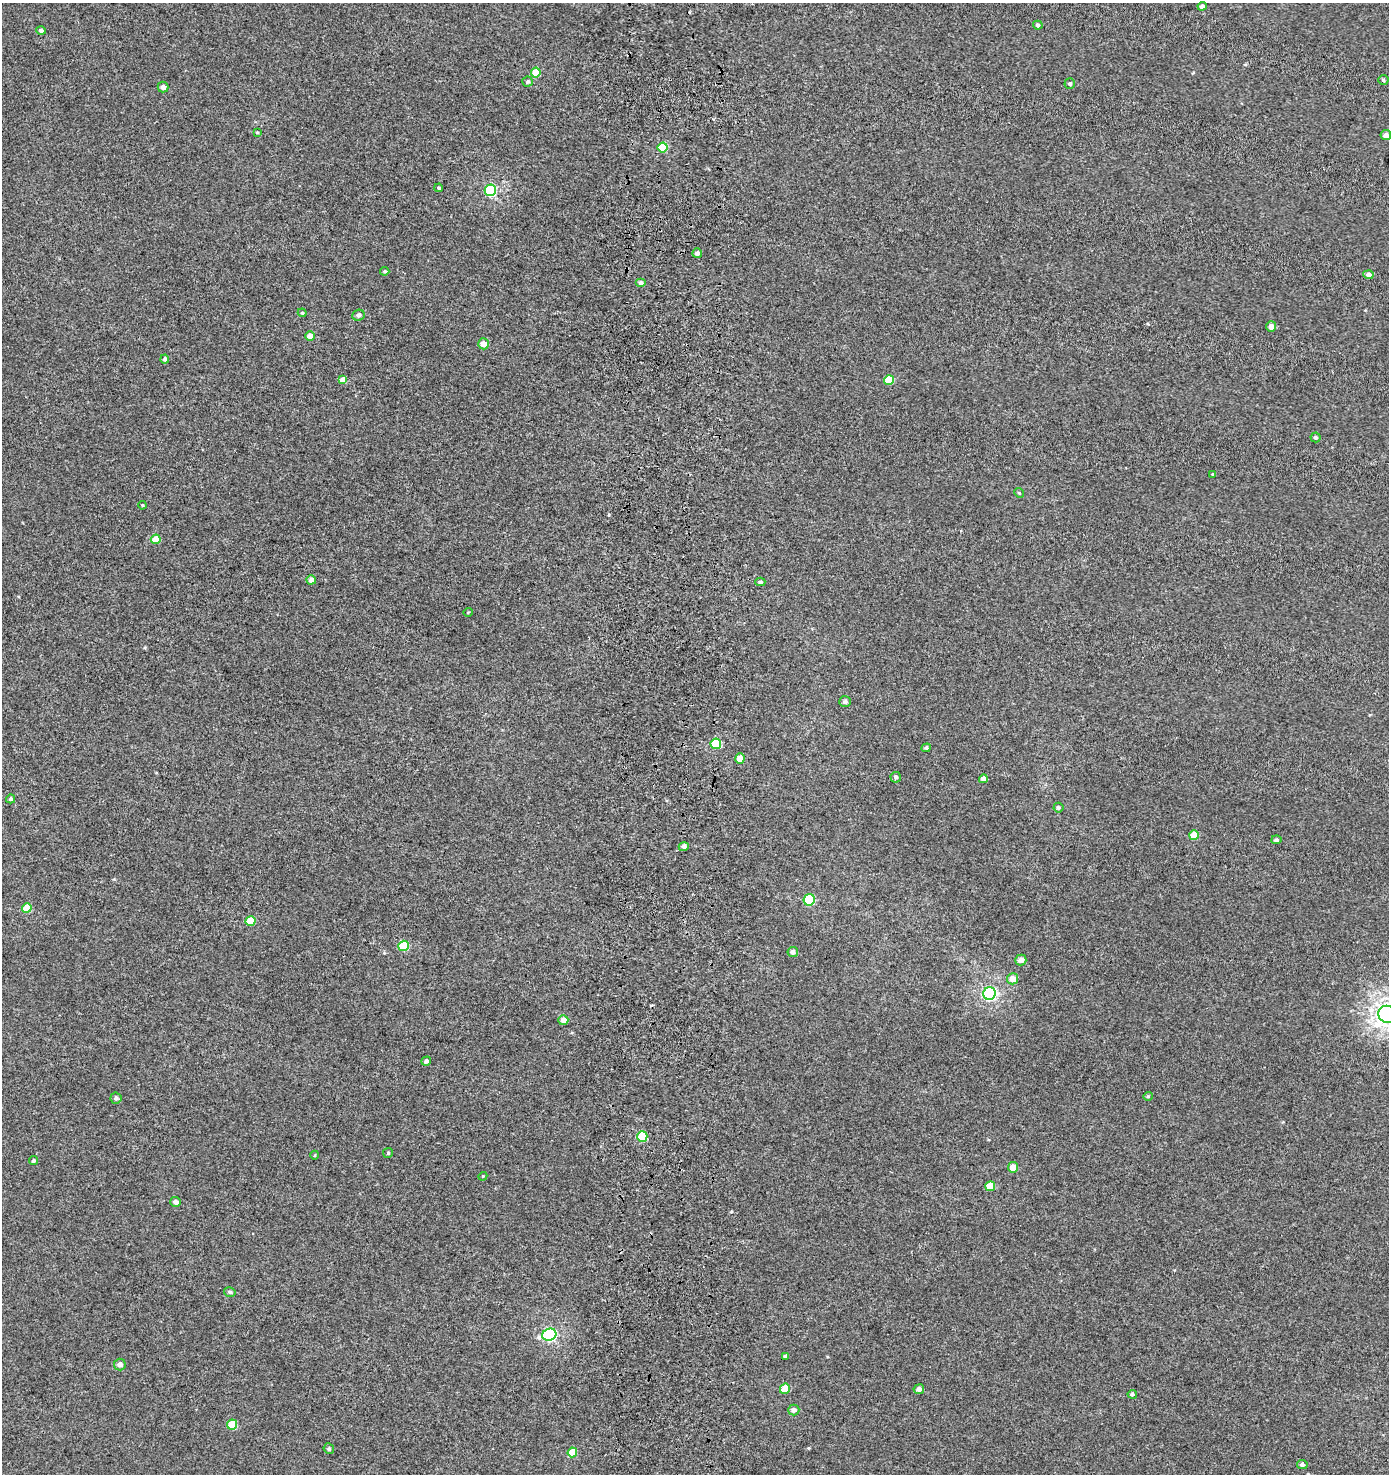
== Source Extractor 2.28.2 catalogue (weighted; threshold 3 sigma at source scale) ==
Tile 5 of 3 x 3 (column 2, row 2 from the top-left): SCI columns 1729-3115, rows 1576-3047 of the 4819 x 4580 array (HDU 1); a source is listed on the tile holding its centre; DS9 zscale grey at full resolution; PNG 1391 x 1476 px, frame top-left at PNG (2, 3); each listed source drawn as its Kron ellipse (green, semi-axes under 4 px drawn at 4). Shown black and unused: <1% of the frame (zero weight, under 3 of 5 exposures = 3% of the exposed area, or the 3 px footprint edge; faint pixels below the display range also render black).
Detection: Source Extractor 2.28.2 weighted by HDU 2 'WHT'; one run over the whole footprint, this tile lists its part. Background -2.44e-04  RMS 0.0028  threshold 0.0126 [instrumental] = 3 sigma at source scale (4.5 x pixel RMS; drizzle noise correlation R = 1.50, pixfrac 1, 0.0396/0.0396 arcsec/px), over >= 5 px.
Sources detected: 78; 1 cosmic-ray / hot-pixel residue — neither listed nor drawn; the other 77 listed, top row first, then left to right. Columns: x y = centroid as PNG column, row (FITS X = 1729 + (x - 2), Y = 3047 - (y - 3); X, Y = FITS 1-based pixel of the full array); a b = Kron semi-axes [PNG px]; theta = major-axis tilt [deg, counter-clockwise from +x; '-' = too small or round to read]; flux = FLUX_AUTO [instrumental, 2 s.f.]
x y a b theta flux
1202 6 4 4 - 0.77
1038 25 5 4 - 0.48
41 30 5 4 - 0.67
536 73 5 5 - 5.9
1383 80 5 4 - 0.46
528 82 5 5 - 0.45
1070 84 5 5 - 0.55
163 87 5 5 - 1.1
257 132 4 3 - 0.29
1386 135 5 5 - 1.2
663 148 5 5 - 7.7
439 188 4 3 - 0.41
490 190 6 5 - 25
697 253 5 4 - 0.85
385 271 4 4 - 0.44
1368 275 5 4 - 0.86
641 283 5 4 - 0.72
302 313 4 4 - 0.32
358 315 6 5 - 0.86
1271 327 5 5 - 1.6
310 336 5 4 - 2.1
483 344 5 5 - 2.7
165 359 4 4 - 0.56
343 380 4 4 - 2.9
889 380 5 5 - 7.1
1315 437 5 5 - 0.43
1213 474 3 3 - 0.29
1019 493 5 4 - 0.36
142 505 4 3 - 0.24
156 539 5 4 - 5
311 580 5 4 - 1.9
760 582 5 4 - 0.47
468 612 5 3 - 0.2
845 702 6 5 - 0.74
716 744 5 5 - 11
926 748 5 4 - 0.54
740 758 5 5 - 2.7
896 777 5 5 - 0.51
983 779 4 4 - 1.1
11 799 4 4 - 0.47
1058 808 5 5 - 0.45
1194 835 5 5 - 4.1
1276 840 5 4 - 0.59
684 847 5 4 - 0.93
809 900 6 5 - 17
27 908 5 5 - 6.6
251 921 5 5 - 7.2
404 946 5 5 - 8.6
793 952 5 5 - 1.1
1021 960 5 5 - 1.7
1013 979 5 5 - 2.7
989 993 6 6 - 53
1387 1014 8 8 - 180
563 1020 5 5 - 2.6
426 1061 5 4 - 0.71
1148 1096 5 4 - 0.31
116 1098 5 5 - 0.72
642 1136 5 5 - 9.1
388 1153 5 5 - 0.36
315 1155 4 3 - 0.26
33 1161 5 4 - 0.52
1013 1167 5 5 - 2.6
483 1176 4 3 - 0.21
990 1186 5 5 - 4.3
176 1202 5 5 - 0.99
230 1292 6 4 -16 0.52
549 1335 7 6 - 41
785 1356 4 3 - 0.43
120 1364 6 6 - 1.5
785 1389 5 5 - 4.8
919 1389 5 5 - 1.1
1132 1394 5 4 - 0.52
794 1410 5 5 - 1.2
232 1425 5 5 - 7
329 1449 5 5 - 0.49
572 1452 5 5 - 5.9
1302 1465 5 4 - 0.74
Isophote crosses this tile's border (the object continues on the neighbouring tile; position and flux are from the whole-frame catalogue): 1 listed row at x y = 1387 1014